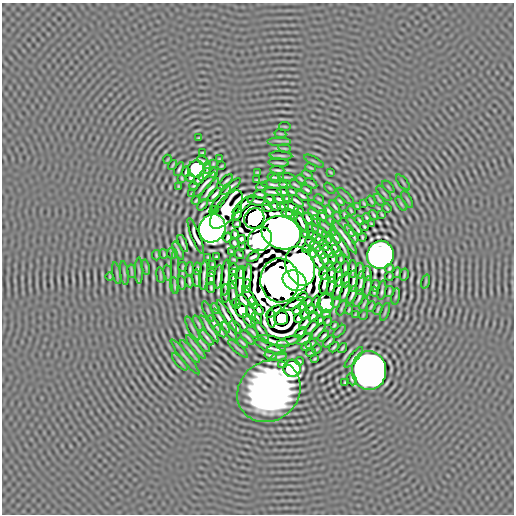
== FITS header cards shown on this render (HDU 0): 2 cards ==
NAXIS1  =                  512 / length of data axis 1
NAXIS2  =                  512 / length of data axis 2

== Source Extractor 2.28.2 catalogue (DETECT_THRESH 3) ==
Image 512 x 512 px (HDU 0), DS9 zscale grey, 1 PNG px = 1 image px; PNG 516 x 516 px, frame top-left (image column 1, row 512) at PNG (2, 3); each listed source drawn as its Kron ellipse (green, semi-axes under 4 px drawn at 4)
Background -1.49e-07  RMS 4.4e-05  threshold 1.31e-04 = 3 sigma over >= 5 px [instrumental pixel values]
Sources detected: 311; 6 with non-positive FLUX_AUTO (blend fragments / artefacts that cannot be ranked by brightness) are neither listed nor drawn; the other 305 listed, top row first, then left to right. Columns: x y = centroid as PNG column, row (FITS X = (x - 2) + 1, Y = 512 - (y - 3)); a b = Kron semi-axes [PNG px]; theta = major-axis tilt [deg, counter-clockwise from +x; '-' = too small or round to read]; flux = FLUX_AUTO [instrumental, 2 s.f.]
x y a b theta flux
285 126 6 3 -9 0.0027
280 134 6 3 -9 0.0032
199 138 3 2 - 0.0028
279 141 12 2 0 0.0057
284 148 6 2 -9 0.0038
203 153 4 2 - 0.0033
281 155 11 2 -3 0.0079
168 159 4 2 - 0.0026
219 159 3 2 - 0.0025
203 161 6 2 -34 0.0045
314 161 11 2 -28 0.0036
279 163 10 2 -4 0.0071
213 164 3 2 - 0.0028
173 165 5 2 - 0.0041
221 166 4 2 - 0.0031
207 168 6 2 -84 0.0031
311 168 5 2 - 0.0038
179 169 7 2 64 0.0053
196 169 8 8 - 0.67
277 170 7 2 -5 0.006
186 172 5 3 - 0.0051
257 172 4 2 - 0.003
330 172 4 2 - 0.0028
213 173 5 2 - 0.0043
205 174 7 2 48 0.0055
307 174 5 2 - 0.0039
273 177 5 2 - 0.0039
287 177 8 2 -4 0.0054
182 178 3 2 - 0.0028
191 178 3 3 - 0.0046
277 178 7 2 12 0.0032
301 179 5 2 - 0.004
199 180 6 3 41 0.0056
227 180 7 2 43 0.0065
257 180 4 2 - 0.0034
311 183 7 2 -30 0.0042
403 183 9 3 -51 0.0036
204 184 16 3 48 0.011
275 184 13 2 -3 0.0071
285 184 5 2 - 0.005
296 185 7 2 -32 0.0042
178 186 3 2 - 0.0024
194 186 4 2 - 0.0035
230 187 12 2 37 0.0082
262 187 5 2 - 0.0041
388 187 7 3 -45 0.0026
330 188 6 2 -45 0.0025
209 190 14 3 51 0.011
307 190 5 2 - 0.0053
272 192 10 2 -6 0.0064
282 192 6 2 -16 0.0064
292 192 5 2 - 0.0049
384 193 10 2 -45 0.0039
192 194 3 2 - 0.0026
260 194 5 2 - 0.006
215 195 8 3 47 0.0096
302 196 6 2 -34 0.0065
346 196 11 3 -45 0.0033
270 199 6 3 -15 0.0059
279 199 6 3 -20 0.0055
288 199 5 3 - 0.0049
319 199 5 2 - 0.0034
407 199 9 3 -61 0.0036
220 200 16 3 54 0.0084
379 200 7 2 -56 0.0027
196 201 4 2 - 0.0038
296 201 8 2 -34 0.008
340 201 5 2 - 0.0044
371 201 6 2 -58 0.0041
258 202 11 2 -10 0.0036
364 204 4 2 - 0.0033
401 204 8 3 -56 0.0034
202 205 6 2 48 0.0053
243 205 13 3 40 0.004
275 206 6 3 -20 0.0059
283 206 6 2 -2 0.0048
291 206 8 3 -25 0.0063
335 206 7 2 -50 0.0056
357 206 4 2 - 0.0031
267 207 6 3 -37 0.0037
318 207 10 2 -34 0.0033
387 208 5 2 - 0.0036
216 210 3 3 - 0.0036
226 210 23 10 52 0.14
299 210 5 2 - 0.0051
328 211 6 2 -58 0.0059
351 211 5 2 - 0.0038
237 213 7 3 69 0.012
287 213 5 3 - 0.008
291 214 6 3 -32 0.0074
314 214 7 3 -54 0.005
344 215 4 2 - 0.0037
374 215 5 2 - 0.0045
382 215 4 2 - 0.0033
322 216 6 2 -62 0.0061
337 217 5 2 - 0.0035
254 218 11 9 50 4.5
366 218 4 2 - 0.0042
308 219 6 3 -58 0.0082
359 220 5 2 - 0.0046
316 221 6 2 -60 0.0036
330 221 4 2 - 0.0034
301 222 12 3 -60 0.0069
237 224 3 3 - 0.0041
371 224 4 2 - 0.0033
354 225 11 2 -52 0.011
326 227 12 2 -41 0.0063
364 227 4 2 - 0.0041
212 228 14 13 - 7.6
312 228 6 2 -27 0.0045
320 231 8 2 -38 0.0062
349 231 6 2 -57 0.0065
281 233 20 16 -20 27
305 233 4 3 - 0.0043
235 234 4 3 - 0.0052
312 235 5 3 - 0.0046
196 236 19 3 -68 0.0058
353 236 6 2 -61 0.0057
228 237 5 3 - 0.0054
327 237 6 2 -54 0.0053
335 237 8 2 -53 0.0078
345 237 20 2 -54 0.015
362 237 4 2 - 0.0038
241 239 4 3 - 0.0061
260 239 13 11 45 2
318 239 7 2 -44 0.0065
310 242 5 3 - 0.0055
183 243 9 2 -67 0.0085
234 243 4 3 - 0.0054
340 243 17 2 -59 0.014
324 245 6 3 -57 0.0069
333 245 9 3 -55 0.0087
315 246 6 3 -50 0.0057
243 247 3 3 - 0.0035
306 248 4 3 - 0.0081
178 251 10 2 -64 0.0066
328 251 7 3 -59 0.0087
337 251 6 2 -64 0.0072
231 252 4 2 - 0.0031
312 253 5 3 - 0.0081
320 253 7 3 -61 0.0089
164 254 4 2 - 0.0035
172 254 5 2 - 0.0038
156 255 5 2 - 0.0033
240 255 5 2 - 0.0039
380 255 14 13 - 2
208 257 3 2 - 0.003
216 257 4 3 - 0.0036
253 257 7 3 28 0.0073
234 259 3 2 - 0.0032
325 259 6 3 -70 0.0087
333 259 6 3 -80 0.0035
341 259 4 2 - 0.0039
317 260 11 3 -58 0.013
213 265 3 2 - 0.0033
300 266 20 14 -72 8.6
330 266 4 3 - 0.0036
146 267 7 3 -78 0.0031
182 267 5 2 - 0.0037
337 267 5 2 - 0.0052
345 268 7 3 -88 0.0063
197 269 6 2 88 0.0052
234 269 5 3 - 0.0034
353 269 9 2 87 0.0063
389 269 4 3 - 0.0043
190 270 7 2 88 0.0058
131 271 7 2 -82 0.0043
139 271 13 2 90 0.0043
360 271 8 2 86 0.0066
175 272 22 2 90 0.0065
241 272 7 2 76 0.0076
117 273 11 3 -79 0.0041
124 273 12 3 -83 0.0039
168 273 8 3 -81 0.0039
211 273 4 3 - 0.0044
324 273 7 3 88 0.0095
397 273 5 2 - 0.0043
367 274 7 2 -88 0.0063
160 275 8 2 -81 0.0042
204 275 15 2 85 0.013
233 275 6 3 -89 0.0057
331 275 8 3 87 0.0067
404 275 6 2 78 0.0044
248 276 12 3 82 0.014
389 276 4 2 - 0.0038
110 277 4 2 - 0.0031
218 277 12 2 85 0.013
226 277 18 3 86 0.014
339 277 10 2 83 0.0078
196 278 9 2 -86 0.0076
211 279 6 3 86 0.0057
280 280 22 19 -85 22
346 280 7 3 86 0.0088
189 281 6 2 -82 0.0054
294 281 12 9 -29 6.9
353 281 11 2 87 0.0097
426 281 7 3 71 0.0032
233 282 7 3 83 0.007
240 282 14 2 86 0.016
182 283 7 2 -84 0.0054
361 283 12 3 83 0.0073
324 284 10 3 79 0.011
175 286 8 2 -82 0.0049
247 286 7 3 86 0.011
331 286 9 3 80 0.0092
368 286 10 2 79 0.0077
375 286 6 2 79 0.0036
211 288 5 2 - 0.0046
338 289 11 3 75 0.0068
382 290 10 2 81 0.0066
345 292 10 2 71 0.0087
374 292 5 2 - 0.0037
389 292 5 2 - 0.0045
226 293 9 2 87 0.0054
233 295 12 2 -85 0.0059
352 295 9 2 68 0.0073
249 296 10 3 -60 0.011
302 296 5 3 - 0.0077
396 296 8 3 81 0.0038
359 298 9 2 68 0.0069
308 302 5 3 - 0.0046
316 302 6 3 74 0.0045
336 302 5 2 - 0.0046
253 303 6 3 -66 0.0078
236 304 5 3 - 0.006
294 304 11 3 31 0.0093
326 304 9 8 - 0.39
364 304 7 2 66 0.0045
302 306 5 3 - 0.0061
371 306 5 2 - 0.0041
215 308 5 2 - 0.0047
342 308 8 2 66 0.0043
310 309 5 3 - 0.0044
378 309 6 2 69 0.0039
258 310 6 3 -54 0.0077
349 310 4 2 - 0.0037
208 311 11 2 -65 0.0061
242 311 7 6 - 0.057
274 311 9 3 33 0.0054
297 311 4 3 - 0.0078
319 311 5 2 - 0.0055
251 312 8 3 -66 0.0047
385 312 9 2 69 0.0039
305 314 6 3 65 0.0059
326 314 5 2 - 0.004
355 314 4 2 - 0.0027
363 315 5 3 - 0.0025
227 316 18 2 -59 0.014
313 316 5 3 - 0.0055
257 318 6 3 -62 0.0043
272 318 9 3 -85 0.0031
281 318 7 7 - 0.66
298 318 5 3 - 0.0066
320 320 4 3 - 0.0048
221 321 14 2 -56 0.012
249 321 8 3 -49 0.0059
328 321 5 2 - 0.0042
198 323 8 3 -63 0.0049
305 323 8 3 51 0.0064
214 324 10 2 -57 0.0089
334 325 4 2 - 0.0036
236 327 8 2 -51 0.0081
312 327 9 2 49 0.0061
192 328 13 3 -62 0.0066
209 329 16 3 -57 0.011
260 329 14 2 -54 0.0014
220 331 7 2 -46 0.0066
229 331 11 2 -52 0.0081
318 331 11 2 48 0.0066
339 331 8 3 44 0.003
252 332 7 2 -44 0.0062
301 333 6 3 36 0.0083
324 336 6 2 45 0.0068
207 338 9 2 -51 0.0085
248 338 9 2 -45 0.0066
305 339 9 2 32 0.0081
273 341 17 3 -15 0.0093
289 341 13 2 17 0.0059
329 341 7 2 47 0.0063
243 343 6 2 -44 0.0052
311 344 6 2 41 0.0048
204 345 8 2 -50 0.0071
196 347 15 2 -52 0.0096
270 347 16 3 -23 0.0052
307 347 5 2 - 0.0046
334 347 6 2 48 0.0049
342 348 5 2 - 0.0046
238 349 12 3 -42 0.0062
277 349 9 2 0 0.007
317 349 5 2 - 0.0037
190 352 14 3 -51 0.0069
311 353 5 2 - 0.0038
271 355 6 2 -13 0.0063
279 356 8 2 9 0.0053
185 357 22 3 -51 0.0081
354 357 13 2 50 0.01
315 359 4 2 - 0.0034
300 361 4 2 - 0.0041
180 362 11 3 -49 0.0047
283 364 5 3 - 0.0044
292 368 8 8 - 0.57
369 370 19 17 -83 8.4
352 379 6 2 -69 0.0053
345 383 4 3 - 0.0033
269 391 33 29 39 1.7
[6 non-positive-flux detections neither listed nor drawn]